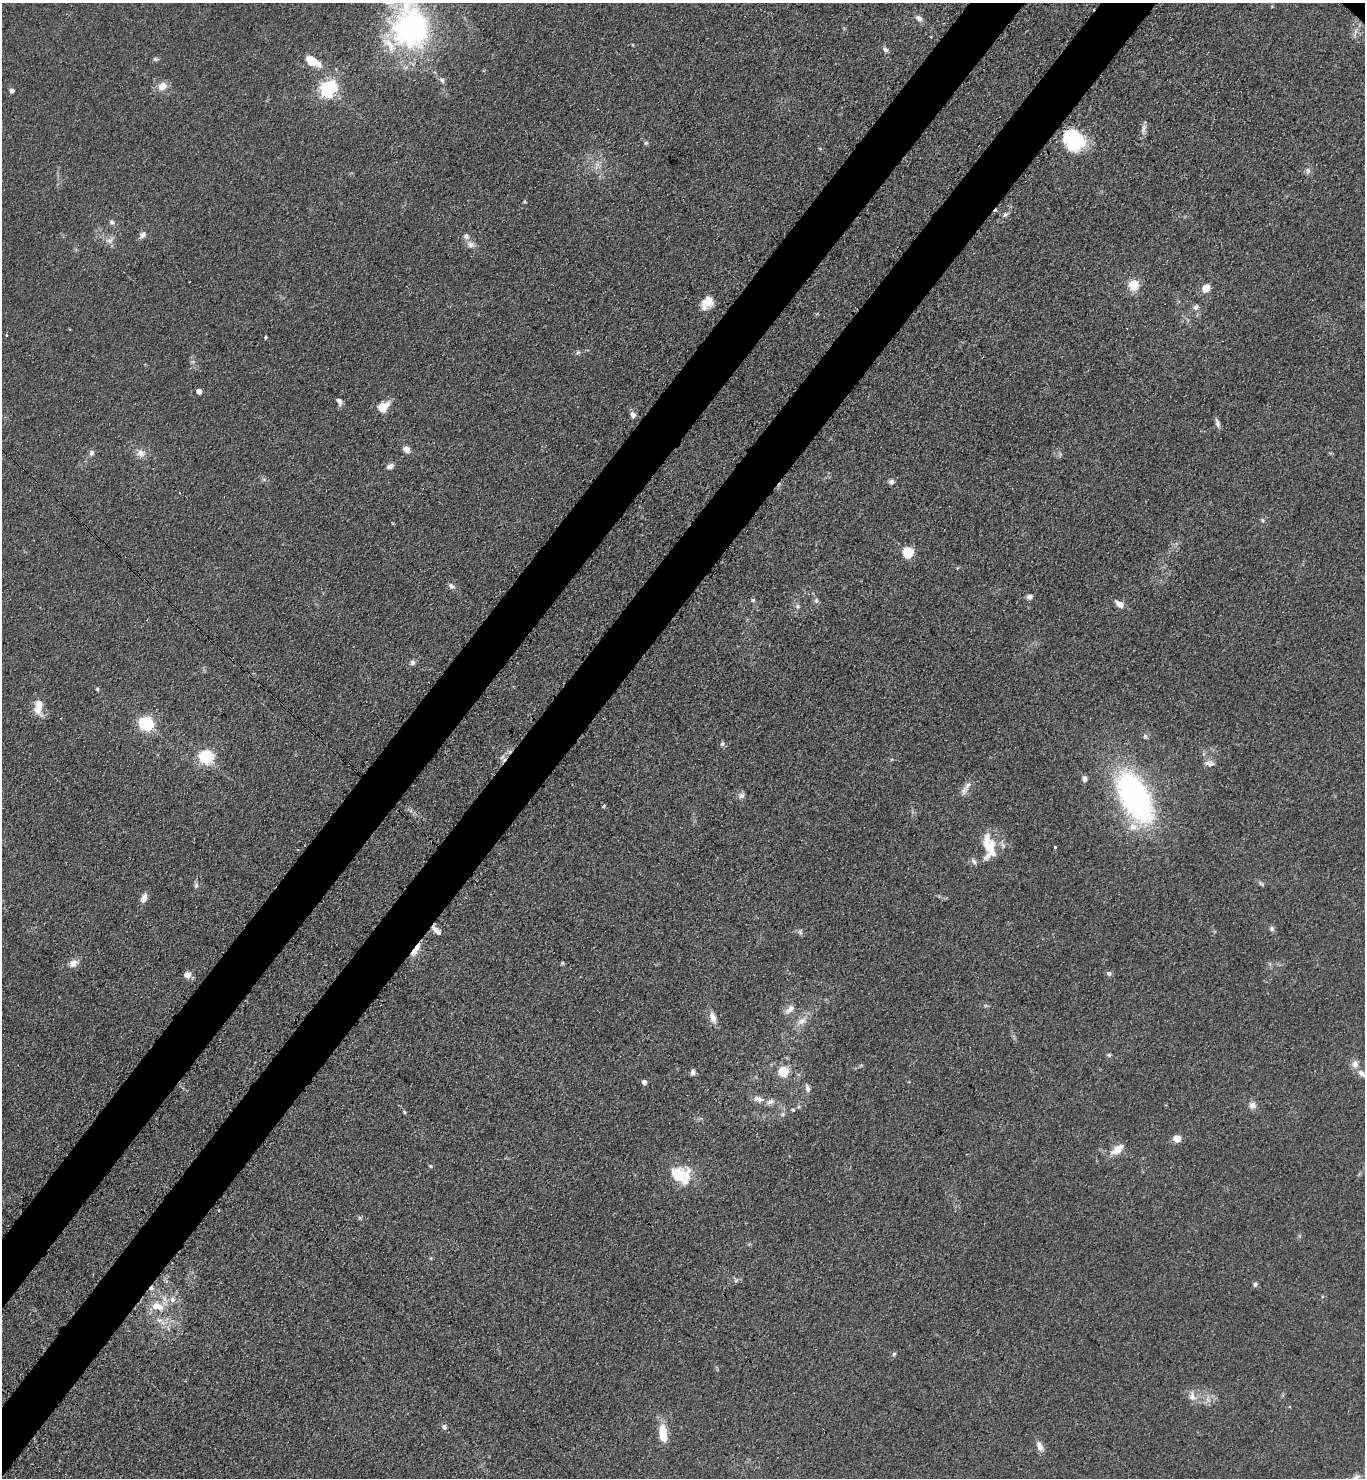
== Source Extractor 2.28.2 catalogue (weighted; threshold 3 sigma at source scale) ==
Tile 7 of 4 x 4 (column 3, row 2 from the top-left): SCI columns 3097-4459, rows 3018-4493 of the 6052 x 6034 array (HDU 1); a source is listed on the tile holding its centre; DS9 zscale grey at full resolution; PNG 1367 x 1480 px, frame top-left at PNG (2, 3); no overlay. Shown black and unused: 7% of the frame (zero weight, under 3 of 4 exposures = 7% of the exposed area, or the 3 px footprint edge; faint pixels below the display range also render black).
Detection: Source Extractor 2.28.2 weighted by HDU 2 'WHT'; one run over the whole footprint, this tile lists its part. Background 0.0831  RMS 0.0073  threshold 0.033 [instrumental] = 3 sigma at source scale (4.5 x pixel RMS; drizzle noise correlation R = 1.50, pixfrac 1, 0.05/0.05 arcsec/px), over >= 5 px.
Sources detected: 117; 5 cosmic-ray / hot-pixel residue — not listed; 10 inside a brighter listed object's ellipse — not listed separately; the other 102 listed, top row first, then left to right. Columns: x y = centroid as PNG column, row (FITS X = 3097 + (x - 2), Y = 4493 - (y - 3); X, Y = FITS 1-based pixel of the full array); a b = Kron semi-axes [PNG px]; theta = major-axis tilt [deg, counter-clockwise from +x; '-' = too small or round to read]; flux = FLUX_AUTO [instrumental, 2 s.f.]
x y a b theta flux
919 18 10 6 -35 3.3
411 28 55 48 90 140
1355 32 17 4 69 2.9
633 45 5 3 - 0.59
885 50 8 5 -52 2.4
156 59 8 4 -8 1.3
313 61 22 10 -28 13
442 80 9 5 -45 1.9
162 86 12 10 29 7.2
328 89 6 6 - 290
12 91 4 4 - 3.7
1143 129 12 5 65 3
1074 140 25 20 -42 43
646 143 6 5 - 1.2
597 165 7 4 71 2.4
1308 170 8 5 -63 2.2
525 202 5 3 - 0.72
1005 215 9 5 43 2.1
112 222 7 6 - 2.1
142 235 10 7 56 3.3
466 236 8 7 - 2.9
109 241 10 7 12 3.7
470 244 11 8 -12 3.7
1134 285 10 9 - 14
1206 288 9 7 56 7.8
707 303 14 11 47 11
1196 307 7 7 - 2.7
6 335 3 3 - 1.3
265 337 5 3 - 0.8
578 352 6 5 - 1.3
199 391 4 4 - 5.7
339 401 9 6 -61 2.9
384 407 13 10 40 12
632 414 7 6 - 3.5
1217 423 12 5 -75 2.8
406 449 8 7 - 4.1
92 453 8 6 64 2.3
141 453 12 9 -42 4.8
390 467 8 6 32 3.3
891 482 6 6 - 2.5
1262 520 6 4 -71 1
908 552 5 5 - 64
451 586 9 6 -36 2.5
1029 597 7 6 - 2.4
753 600 6 5 - 1.1
816 601 7 6 - 1.7
1120 604 13 7 -35 4.8
798 606 6 5 - 1.5
412 663 8 6 33 2.3
97 689 5 4 - 0.92
38 710 17 12 -62 8.1
145 723 8 6 -15 150
722 744 7 5 87 1.6
205 757 6 6 - 150
1209 763 13 7 -1 3.5
1084 779 7 5 -81 2.8
964 790 16 8 69 4.3
741 796 8 7 - 2.8
1135 796 56 27 -62 180
603 806 5 4 - 1.3
990 846 31 15 67 19
1055 847 3 3 - 3.6
1261 884 9 4 -33 1.5
196 885 8 5 65 1.7
144 898 11 7 68 4.9
1272 929 6 6 - 2
437 930 12 5 -50 5.6
800 932 8 6 -88 1.7
415 950 17 5 57 8.7
73 963 10 8 40 5.4
562 963 4 4 - 0.88
1109 973 7 5 -30 1.9
187 975 9 7 3 4.4
790 1009 14 7 45 4.4
713 1017 16 8 -73 5.8
802 1021 14 8 36 5.9
1109 1055 5 5 - 1.1
1355 1064 10 9 - 4.6
693 1072 7 5 -89 2.9
783 1072 6 5 - 25
1362 1073 10 7 -44 3.8
644 1082 4 4 - 5
807 1088 10 6 -76 2.7
759 1099 17 8 -11 5.1
1252 1105 10 9 - 4
793 1110 4 3 - 0.72
404 1112 6 3 -71 0.81
783 1114 6 5 - 1.5
1177 1139 8 7 - 7
1118 1149 13 7 37 11
430 1166 5 5 - 0.81
678 1175 23 19 -50 21
218 1210 3 3 - 1.6
1255 1284 7 5 75 1.5
172 1300 8 7 - 3.6
157 1306 17 9 -15 11
159 1320 8 4 -1 2.6
894 1354 5 4 - 1.1
1192 1396 14 9 -81 5.5
444 1427 7 6 - 2.3
663 1434 21 9 -83 15
1040 1446 14 7 -72 4.8
Overlapping masked pixels (flux is a lower limit): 3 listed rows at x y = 1074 140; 437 930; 415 950
Isophote crosses this tile's border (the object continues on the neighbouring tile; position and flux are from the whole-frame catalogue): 1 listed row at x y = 411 28